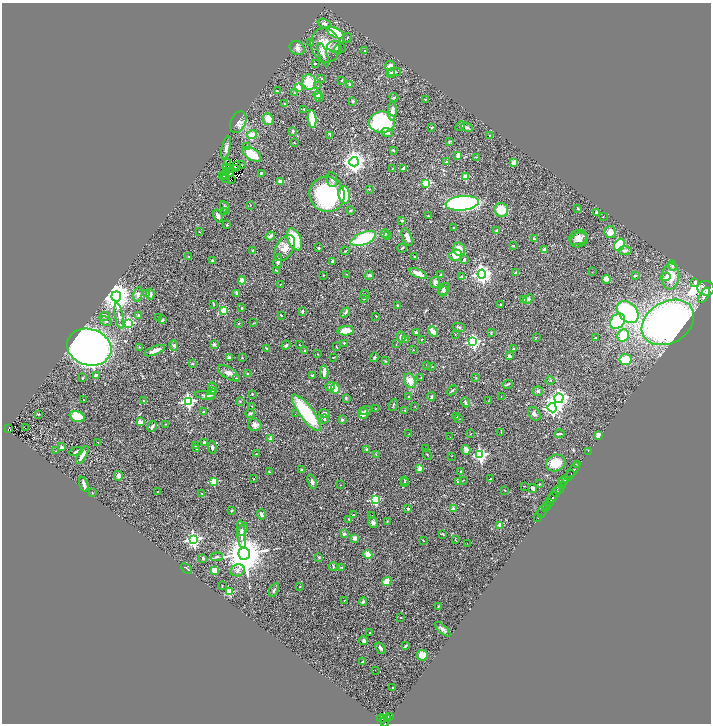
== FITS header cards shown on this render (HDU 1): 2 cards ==
NAXIS1  =                 1417
NAXIS2  =                 1443

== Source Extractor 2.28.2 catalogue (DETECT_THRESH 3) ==
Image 1417 x 1443 px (HDU 1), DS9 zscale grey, zoomed out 1/2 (1 PNG px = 2 x 2 image px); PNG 713 x 726 px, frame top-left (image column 1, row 1442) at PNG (2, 3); each listed source drawn as its Kron ellipse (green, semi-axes under 4 px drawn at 4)
Background 0.467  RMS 0.043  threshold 0.129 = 3 sigma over >= 5 px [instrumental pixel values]
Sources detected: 429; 47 cannot appear on this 1/2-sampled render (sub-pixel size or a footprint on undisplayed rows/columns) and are neither listed nor drawn; the other 382 listed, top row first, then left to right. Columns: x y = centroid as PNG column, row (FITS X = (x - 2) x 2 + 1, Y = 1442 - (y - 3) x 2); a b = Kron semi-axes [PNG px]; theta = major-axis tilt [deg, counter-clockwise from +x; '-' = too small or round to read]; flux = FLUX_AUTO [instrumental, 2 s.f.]
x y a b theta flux
324 24 7 4 -20 19
335 33 9 4 -25 410
347 38 5 2 - 6.3
311 42 3 2 - 8.6
325 45 17 14 -74 160
337 47 9 5 -11 43
297 48 8 6 -34 35
338 50 4 3 - 12
365 51 2 2 - 13
323 55 12 4 -71 31
315 64 2 2 - 6.8
390 66 5 4 - 52
394 72 7 3 0 17
391 73 4 3 - 22
322 78 2 2 - 3.6
342 80 2 2 - 4.3
309 82 8 7 - 190
350 85 4 3 - 12
318 86 2 2 - 4.5
298 88 3 3 - 220
277 91 4 2 - 6
294 93 4 3 - 7.1
318 95 4 4 - 37
319 97 4 3 - 11
394 97 4 2 - 6.4
425 99 3 1 - 4.8
353 101 3 3 - 13
284 104 2 2 - 6.4
304 109 3 3 - 6.8
392 111 9 4 87 61
268 119 6 5 - 92
312 119 9 3 -84 250
238 122 11 7 66 41
382 122 13 10 2 960
460 126 5 3 - 8.3
432 127 3 3 - 5.9
467 127 6 3 -23 17
293 131 2 2 - 61
387 133 6 4 -19 22
252 134 5 3 - 95
330 135 3 2 - 5.4
489 135 3 2 - 5.8
449 142 4 3 - 5.3
294 143 3 2 - 3.7
246 147 3 3 - 6.5
226 148 11 4 78 37
393 150 4 3 - 9.5
252 154 10 5 -32 170
458 155 3 3 - 50
476 157 3 2 - 5.4
354 162 5 4 - 5700
447 162 2 2 - 72
514 162 4 4 - 63
228 163 2 1 - 2.3
242 164 2 1 - 5.9
237 165 3 1 - 2.6
227 168 2 1 - 3.5
230 168 3 2 - 4.4
235 168 2 1 - 1.6
393 168 3 2 - 4.1
403 169 3 3 - 14
227 172 2 1 - 1.3
229 173 2 1 - 4.6
261 173 2 2 - 5.4
224 175 2 1 - 1.7
223 176 2 1 - 2.5
466 177 2 2 - 180
226 178 2 2 - 7.8
231 179 3 1 - 2.2
332 180 7 5 -78 25
281 181 4 3 - 43
426 183 3 3 - 470
369 189 3 2 - 6.1
327 194 18 17 - 890
344 195 9 5 -82 310
462 203 17 7 6 1600
251 205 2 1 - 2.4
225 207 7 3 -61 14
578 208 3 3 - 7.5
350 210 4 4 - 11
501 210 7 6 - 160
225 211 3 3 - 5.6
597 213 3 2 - 24
218 216 7 4 -69 29
428 216 2 2 - 4.2
603 217 2 1 - 2.8
402 221 3 3 - 11
227 225 3 3 - 6
454 228 2 2 - 3.7
496 230 3 3 - 7.4
199 232 2 1 - 2.5
610 232 6 6 - 59
385 234 4 3 - 12
270 236 5 2 - 29
387 236 2 2 - 31
407 237 9 4 -68 43
578 237 9 7 23 45
294 239 12 6 -66 320
363 239 13 6 22 520
534 239 3 3 - 12
579 240 9 7 18 37
619 245 6 5 - 460
513 246 3 3 - 6.3
285 248 14 8 60 77
319 248 2 2 - 14
402 248 5 3 - 8.1
459 249 6 5 - 77
544 249 2 2 - 61
253 251 3 3 - 8.3
345 251 4 2 - 6.1
625 251 7 4 0 25
456 255 6 5 - 69
189 257 4 2 - 5.4
415 257 2 2 - 16
464 259 4 2 - 13
212 260 3 2 - 8.6
278 261 7 3 82 21
332 261 4 3 - 9.5
672 266 5 4 - 13
276 271 3 2 - 4
516 272 3 2 - 13
592 272 3 2 - 2.3
418 273 9 3 -24 81
347 274 3 2 - 3.6
482 274 4 4 - 3300
323 275 2 2 - 5.9
369 275 5 3 - 19
440 275 3 2 - 6.3
635 276 4 2 - 11
670 276 13 9 85 150
461 277 3 2 - 10
666 277 4 4 - 21
606 279 4 4 - 87
242 280 4 4 - 45
435 282 5 4 - 24
695 282 4 3 - 30
280 284 3 2 - 3.5
706 288 8 7 - 4300
444 289 7 5 40 21
443 291 5 4 - 14
237 293 4 3 - 14
138 294 7 4 77 26
147 294 3 2 - 5.6
150 294 5 4 - 16
365 295 5 3 - 7.2
704 295 8 4 60 3400
116 296 5 5 - 12000
364 299 3 2 - 3.7
524 299 3 3 - 25
528 299 5 4 - 14
214 304 4 2 - 6.1
397 305 3 3 - 6.6
500 305 2 1 - 4.7
242 308 3 3 - 6.5
224 311 3 3 - 280
302 311 4 3 - 14
628 312 12 9 -45 900
345 313 5 4 - 15
139 315 3 3 - 8.6
281 315 3 2 - 6.6
104 316 5 4 - 17
119 316 13 3 -79 29
376 316 2 2 - 3.4
159 318 2 2 - 3.6
162 320 4 2 - 12
106 321 6 3 -30 13
618 321 8 6 46 760
668 322 28 20 30 3500
129 323 4 3 - 690
239 323 2 2 - 6.7
254 323 4 2 - 4
459 327 6 3 -13 11
346 331 8 4 6 120
433 331 5 3 - 54
416 332 3 3 - 9.5
491 332 3 3 - 5.2
455 334 3 2 - 3.6
623 336 6 5 - 260
401 337 5 3 - 44
536 337 2 2 - 3.7
595 338 2 2 - 17
422 339 3 2 - 6.4
406 340 4 3 - 15
473 342 4 4 - 1200
344 343 3 3 - 8.4
214 344 2 2 - 50
396 344 2 2 - 3.2
286 345 4 3 - 9.7
300 345 3 2 - 4.1
174 346 5 4 - 17
89 347 22 18 -17 5900
139 347 2 2 - 2.9
336 347 2 1 - 5
266 348 3 3 - 6.1
514 349 3 3 - 8.5
305 350 2 2 - 21
413 350 2 2 - 3.5
155 351 11 3 22 55
318 354 3 2 - 4.8
509 356 4 3 - 22
333 357 3 2 - 4.2
374 357 5 3 - 8.7
229 358 4 3 - 18
242 358 2 2 - 4.2
626 360 6 5 - 190
385 361 4 2 - 6.3
192 363 3 3 - 6.3
427 365 3 2 - 2.8
432 367 2 2 - 5.2
324 372 7 3 89 54
229 373 12 5 -31 51
248 374 2 2 - 32
96 375 4 3 - 16
312 375 3 2 - 8.4
421 377 3 2 - 3.9
82 378 3 2 - 7.2
476 378 2 2 - 3.5
236 379 3 3 - 8.4
410 381 8 5 -62 75
550 381 4 3 - 6.3
508 384 5 2 - 11
330 387 4 4 - 25
212 388 6 3 -67 30
335 388 5 3 - 100
211 390 4 3 - 21
452 390 6 2 40 10
538 391 5 5 - 18
211 394 5 3 - 15
252 394 2 2 - 11
206 395 10 3 -7 26
431 396 5 3 - 10
408 397 3 3 - 13
501 397 2 2 - 2.5
346 398 4 3 - 9.1
559 398 4 4 - 3400
84 400 3 2 - 4.6
143 401 3 2 - 5.9
188 401 4 4 - 1300
240 401 3 2 - 4.3
488 401 3 2 - 5.2
465 402 5 3 - 18
393 405 6 2 75 8
251 406 2 2 - 2.7
415 406 2 1 - 1.7
552 408 5 4 - 2200
375 409 2 2 - 2.2
365 411 6 3 19 19
405 411 3 2 - 4.6
204 412 2 2 - 13
250 413 4 3 - 14
306 413 22 7 -53 540
325 413 5 3 - 23
38 414 3 3 - 5.6
295 414 2 2 - 3.4
363 414 5 5 - 28
534 414 8 5 -52 27
77 416 8 5 -18 170
457 417 2 2 - 5.1
324 419 4 3 - 9.7
459 419 2 2 - 7.1
342 420 2 2 - 40
140 422 2 2 - 150
165 424 2 2 - 3.7
255 425 6 6 - 34
152 426 6 3 63 21
25 428 2 1 - 18
8 429 4 2 - 120
501 433 2 2 - 2.9
409 434 2 1 - 2.1
470 434 3 2 - 3.3
559 434 5 2 - 12
599 435 4 3 - 62
450 437 2 1 - 2
271 438 2 2 - 58
98 442 2 2 - 5.7
204 442 3 3 - 20
195 446 3 2 - 6.2
62 447 3 3 - 29
212 447 6 3 -82 21
196 449 3 2 - 4.9
426 449 2 1 - 4
367 450 2 2 - 37
466 450 5 3 - 47
56 451 3 2 - 3.2
76 451 7 3 14 15
588 451 2 1 - 17
256 454 3 2 - 5.8
376 454 3 3 - 5.5
82 455 10 3 61 50
427 455 5 2 - 6.3
480 455 4 4 - 1500
452 456 2 2 - 2.6
556 463 10 8 21 130
577 465 3 2 - 61
420 468 3 3 - 57
301 470 3 2 - 12
573 470 9 3 52 1200
269 472 2 2 - 5
461 472 4 3 - 6.8
570 475 6 2 56 1000
118 476 5 4 - 26
253 479 3 2 - 3.8
491 479 2 2 - 8.2
565 479 4 2 - 300
405 480 3 2 - 5
463 480 3 2 - 3.7
214 481 3 3 - 290
563 481 4 2 - 330
312 482 7 3 -72 19
458 482 3 3 - 27
404 483 3 2 - 15
84 484 8 2 -76 33
539 484 3 2 - 4.7
340 485 2 1 - 2.5
562 485 3 3 - 360
524 486 3 1 - 3.1
533 488 5 3 - 22
559 489 4 3 - 300
505 490 2 2 - 4.1
158 491 3 2 - 3.3
92 492 2 1 - 2.4
556 492 5 3 - 720
202 494 3 2 - 4.6
552 498 7 3 45 1700
375 499 3 3 - 590
549 503 3 2 - 250
547 505 4 2 - 540
545 508 2 1 - 260
408 509 2 2 - 24
453 509 2 2 - 120
231 510 4 2 - 6
542 511 6 3 63 260
261 514 5 3 - 34
353 515 4 3 - 6.5
372 515 2 1 - 1.9
538 518 2 1 - 32
349 519 4 3 - 7.1
373 522 5 4 - 26
387 522 3 2 - 3.8
500 525 2 2 - 120
242 529 7 3 63 24
241 534 14 4 -83 48
344 534 2 2 - 74
443 534 4 3 - 7
355 538 3 3 - 50
193 539 4 4 - 1900
423 540 2 1 - 4.8
455 540 3 2 - 3
467 543 2 1 - 10
244 554 6 6 - 27000
368 555 5 3 - 77
217 557 6 3 7 15
319 557 4 3 - 8.3
203 558 4 3 - 10
333 567 4 3 - 8.7
342 567 3 2 - 10
186 568 6 2 -42 8.4
238 570 7 6 - 35
215 571 4 3 - 85
387 581 5 3 - 130
222 586 3 2 - 4.8
300 587 2 2 - 6.5
274 590 7 3 62 14
229 592 3 3 - 330
344 600 3 2 - 4.4
363 602 4 2 - 13
438 606 4 3 - 6.7
401 617 2 2 - 5.6
443 629 10 3 -41 28
370 633 2 2 - 6.8
364 641 4 4 - 26
405 646 4 2 - 9.6
381 648 6 3 -55 18
422 655 5 5 - 81
363 662 4 3 - 8.9
375 670 2 1 - 2.3
393 687 2 2 - 12
390 716 4 2 - 490
382 718 5 3 - 300
384 718 3 2 - 200
388 719 3 2 - 130
385 722 5 3 - 390
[47 sub-pixel or undisplayed-footprint detections neither listed nor drawn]